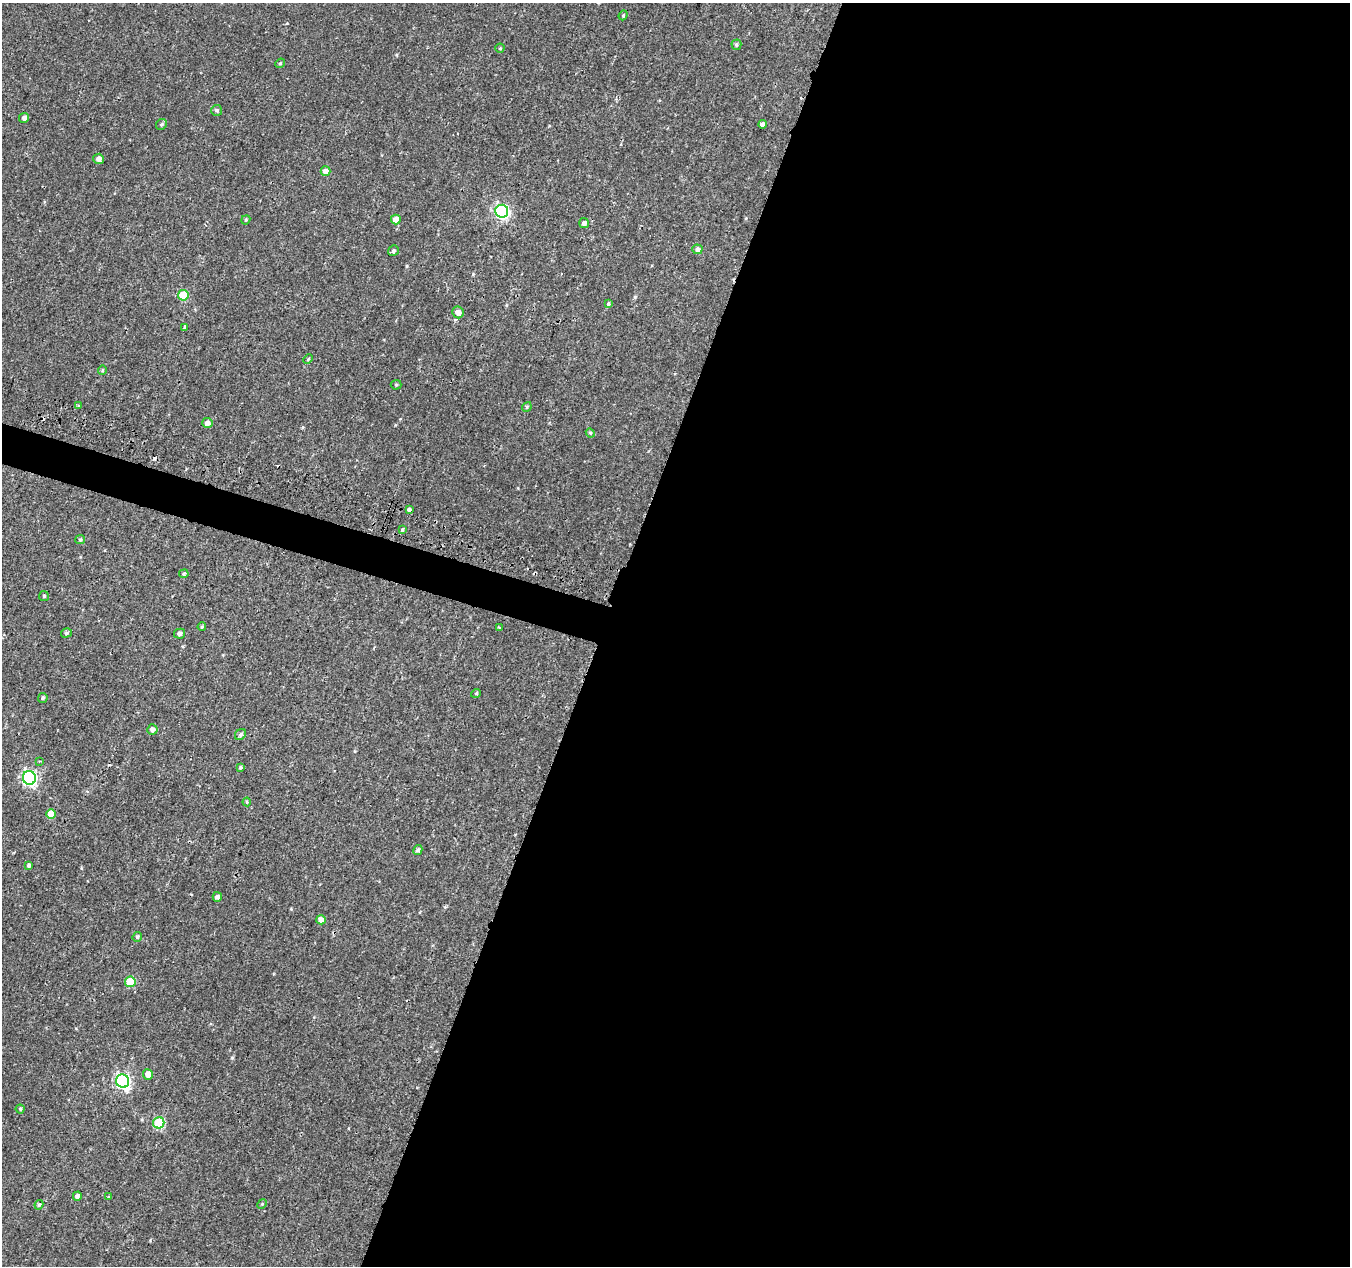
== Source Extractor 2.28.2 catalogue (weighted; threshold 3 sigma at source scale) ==
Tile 12 of 4 x 4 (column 4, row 3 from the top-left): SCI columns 4053-5400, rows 1545-2808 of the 5417 x 5589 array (HDU 1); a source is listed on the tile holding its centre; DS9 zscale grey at full resolution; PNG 1352 x 1268 px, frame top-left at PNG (2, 3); each listed source drawn as its Kron ellipse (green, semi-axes under 4 px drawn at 4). Shown black and unused: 57% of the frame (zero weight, under 2 of 3 exposures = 2% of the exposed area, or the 3 px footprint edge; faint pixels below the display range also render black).
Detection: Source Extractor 2.28.2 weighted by HDU 2 'WHT'; one run over the whole footprint, this tile lists its part. Background 9.53e-04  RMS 0.0026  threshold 0.0118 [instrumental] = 3 sigma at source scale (4.5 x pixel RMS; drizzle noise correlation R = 1.50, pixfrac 1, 0.0396/0.0396 arcsec/px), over >= 5 px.
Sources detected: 64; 5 cosmic-ray / hot-pixel residue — neither listed nor drawn; the other 59 listed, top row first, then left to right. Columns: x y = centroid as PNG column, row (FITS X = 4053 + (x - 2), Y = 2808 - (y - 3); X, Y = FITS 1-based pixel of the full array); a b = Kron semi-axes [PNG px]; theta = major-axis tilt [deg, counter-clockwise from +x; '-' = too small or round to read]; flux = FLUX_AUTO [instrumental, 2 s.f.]
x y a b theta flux
623 15 5 4 - 0.34
736 45 5 5 - 0.42
500 48 4 4 - 0.32
280 63 5 4 - 0.32
217 110 5 5 - 0.51
24 118 5 5 - 0.81
161 124 6 5 - 0.44
762 124 4 4 - 0.82
99 159 5 5 - 1.2
325 171 5 5 - 2
502 211 6 6 - 45
396 219 5 5 - 2.2
246 220 5 4 - 0.26
584 223 5 4 - 0.84
697 249 5 5 - 0.86
393 251 6 5 - 0.48
183 295 5 5 - 8.1
608 304 4 3 - 0.74
458 312 6 5 - 1.6
185 327 4 3 - 1
308 359 5 3 - 0.3
102 370 5 4 - 0.33
396 385 5 5 - 0.34
79 405 4 3 - 0.24
527 407 5 4 - 0.34
207 423 5 5 - 1.1
590 433 5 4 - 0.33
409 510 4 3 - 7.5
402 530 3 3 - 1.8
80 540 5 4 - 0.34
184 574 5 4 - 0.29
44 596 5 5 - 0.34
202 627 4 3 - 0.31
499 627 3 2 - 0.29
66 633 5 4 - 0.41
179 634 5 5 - 0.78
476 693 5 3 - 0.23
43 698 5 4 - 0.44
152 729 5 5 - 0.93
240 735 6 5 - 0.62
39 761 4 3 - 0.28
241 767 4 4 - 0.39
29 778 7 6 - 54
247 802 4 4 - 0.26
51 814 5 5 - 4.4
418 850 5 4 - 0.63
29 866 3 3 - 0.47
217 897 5 5 - 0.68
321 920 5 4 - 2.1
137 937 5 4 - 0.45
130 982 5 5 - 8.7
148 1074 5 5 - 2.3
123 1081 7 6 - 53
20 1109 4 4 - 0.38
159 1123 5 5 - 16
77 1196 4 4 - 0.85
109 1197 3 3 - 0.28
262 1204 5 4 - 0.26
39 1205 5 4 - 0.41